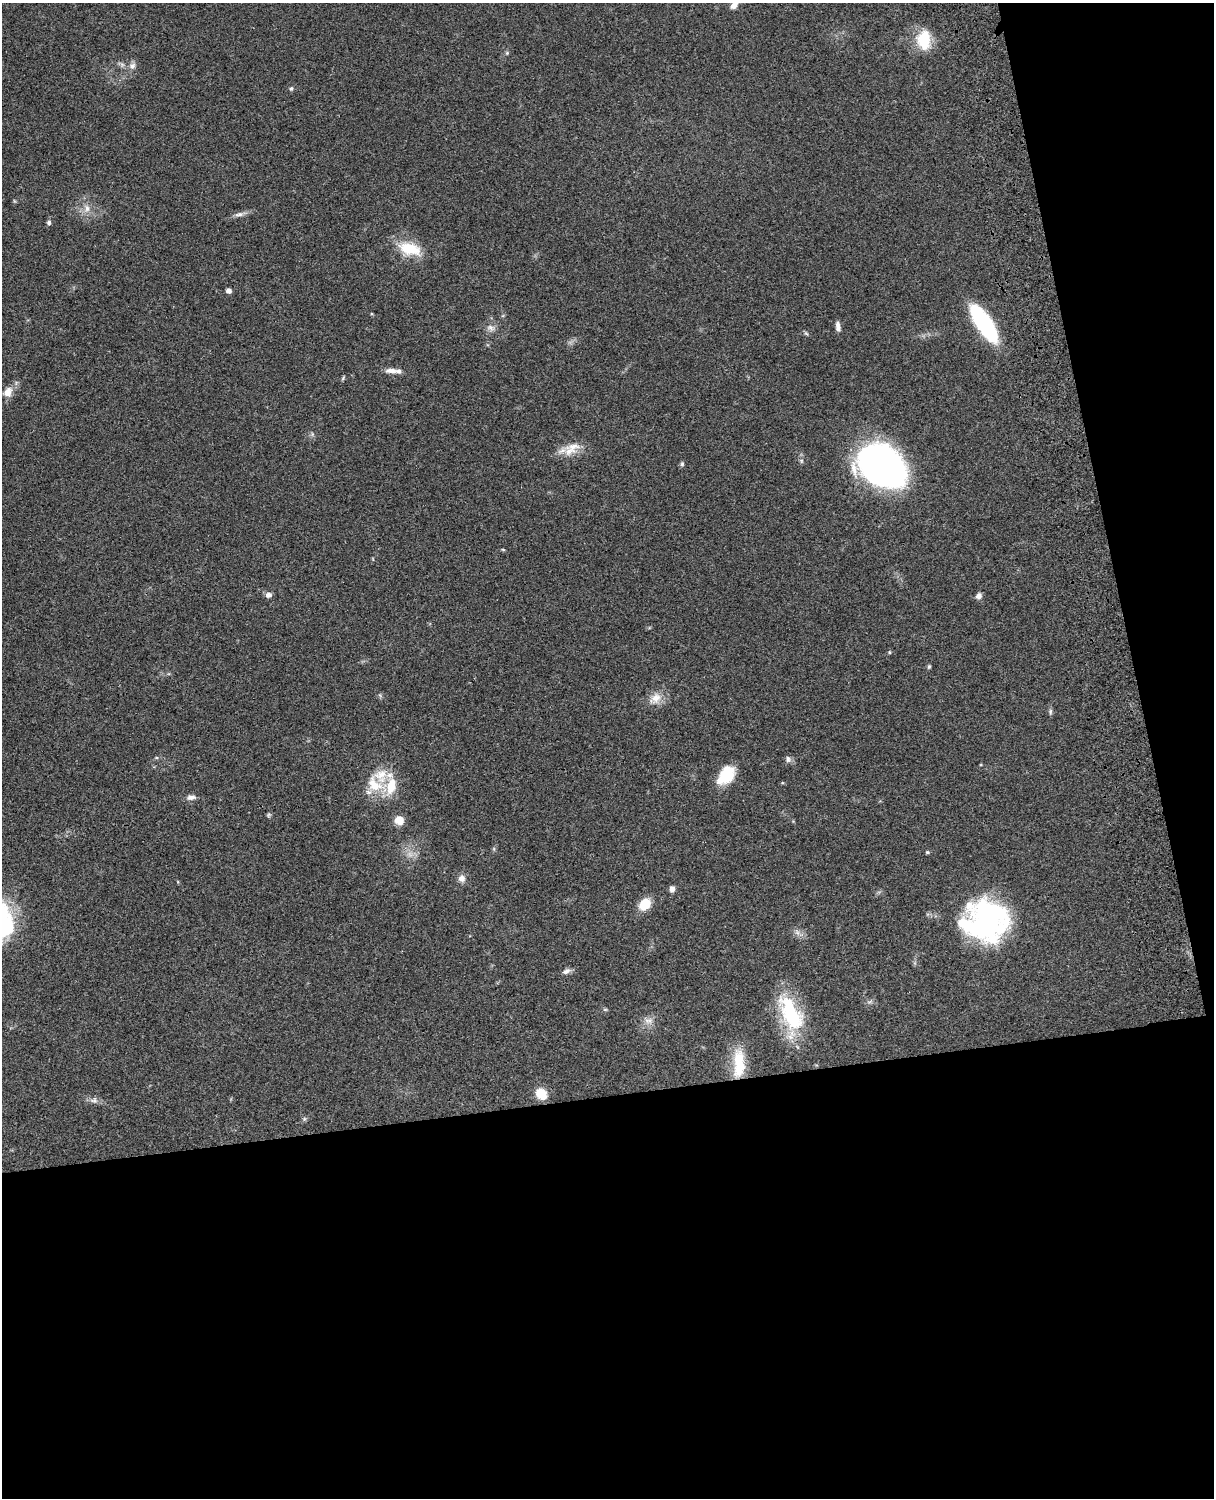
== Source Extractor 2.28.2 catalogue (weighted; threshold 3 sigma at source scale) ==
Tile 12 of 4 x 3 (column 4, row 3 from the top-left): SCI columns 3757-4968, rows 277-1772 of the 5086 x 4926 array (HDU 1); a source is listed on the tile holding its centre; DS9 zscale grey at full resolution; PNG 1216 x 1500 px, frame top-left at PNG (2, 3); no overlay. Shown black and unused: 33% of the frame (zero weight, under 3 of 4 exposures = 6% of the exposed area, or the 3 px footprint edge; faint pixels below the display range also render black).
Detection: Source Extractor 2.28.2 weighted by HDU 2 'WHT'; one run over the whole footprint, this tile lists its part. Background 0.0778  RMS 0.0058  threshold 0.026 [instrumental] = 3 sigma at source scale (4.5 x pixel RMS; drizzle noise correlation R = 1.50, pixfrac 1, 0.05/0.05 arcsec/px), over >= 5 px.
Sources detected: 49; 1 too faint to see at this stretch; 1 inside a brighter object's white glare — not listed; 2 inside a brighter listed object's ellipse — not listed separately; the other 45 listed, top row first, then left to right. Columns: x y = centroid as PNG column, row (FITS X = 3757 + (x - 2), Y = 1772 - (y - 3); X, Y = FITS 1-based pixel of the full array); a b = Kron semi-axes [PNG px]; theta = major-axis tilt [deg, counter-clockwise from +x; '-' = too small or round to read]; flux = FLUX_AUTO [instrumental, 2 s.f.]
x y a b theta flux
734 5 10 6 47 4
924 40 25 16 -89 17
507 53 6 5 - 0.86
132 66 9 8 - 2.6
291 88 6 4 67 0.87
87 208 11 8 83 3.8
239 214 14 5 8 2.4
49 222 6 5 - 1.2
409 249 31 15 -16 17
229 291 4 4 - 2.6
984 323 37 13 -57 67
838 326 11 5 -83 2.6
491 328 12 8 -20 3
806 333 6 4 -43 0.84
391 371 17 6 -2 4.1
343 378 7 4 47 0.74
8 392 13 10 61 5.6
570 451 21 12 15 8.9
682 464 6 5 - 1
881 465 44 31 -34 230
269 595 7 6 - 2.4
979 596 7 6 - 2.5
929 667 6 4 69 0.77
655 698 19 13 48 7.1
1050 711 9 4 89 1.1
788 759 10 6 -83 1.6
726 775 21 13 50 19
375 785 29 19 -26 18
191 797 12 7 3 2.6
269 815 6 5 - 0.84
399 820 8 8 - 7.8
927 852 5 4 - 0.63
462 878 8 8 - 3.2
672 889 6 5 - 2.7
645 904 12 9 44 12
988 918 40 37 -71 120
6 929 39 18 45 35
566 971 11 6 28 2.3
605 1009 6 4 0 0.74
791 1014 50 23 -64 44
648 1021 14 8 -5 3.7
739 1063 37 14 89 19
541 1094 12 9 -50 11
94 1100 11 9 -10 2.4
304 1119 6 5 - 0.96
Isophote crosses this tile's border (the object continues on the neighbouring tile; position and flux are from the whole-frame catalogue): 2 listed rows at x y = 734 5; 6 929